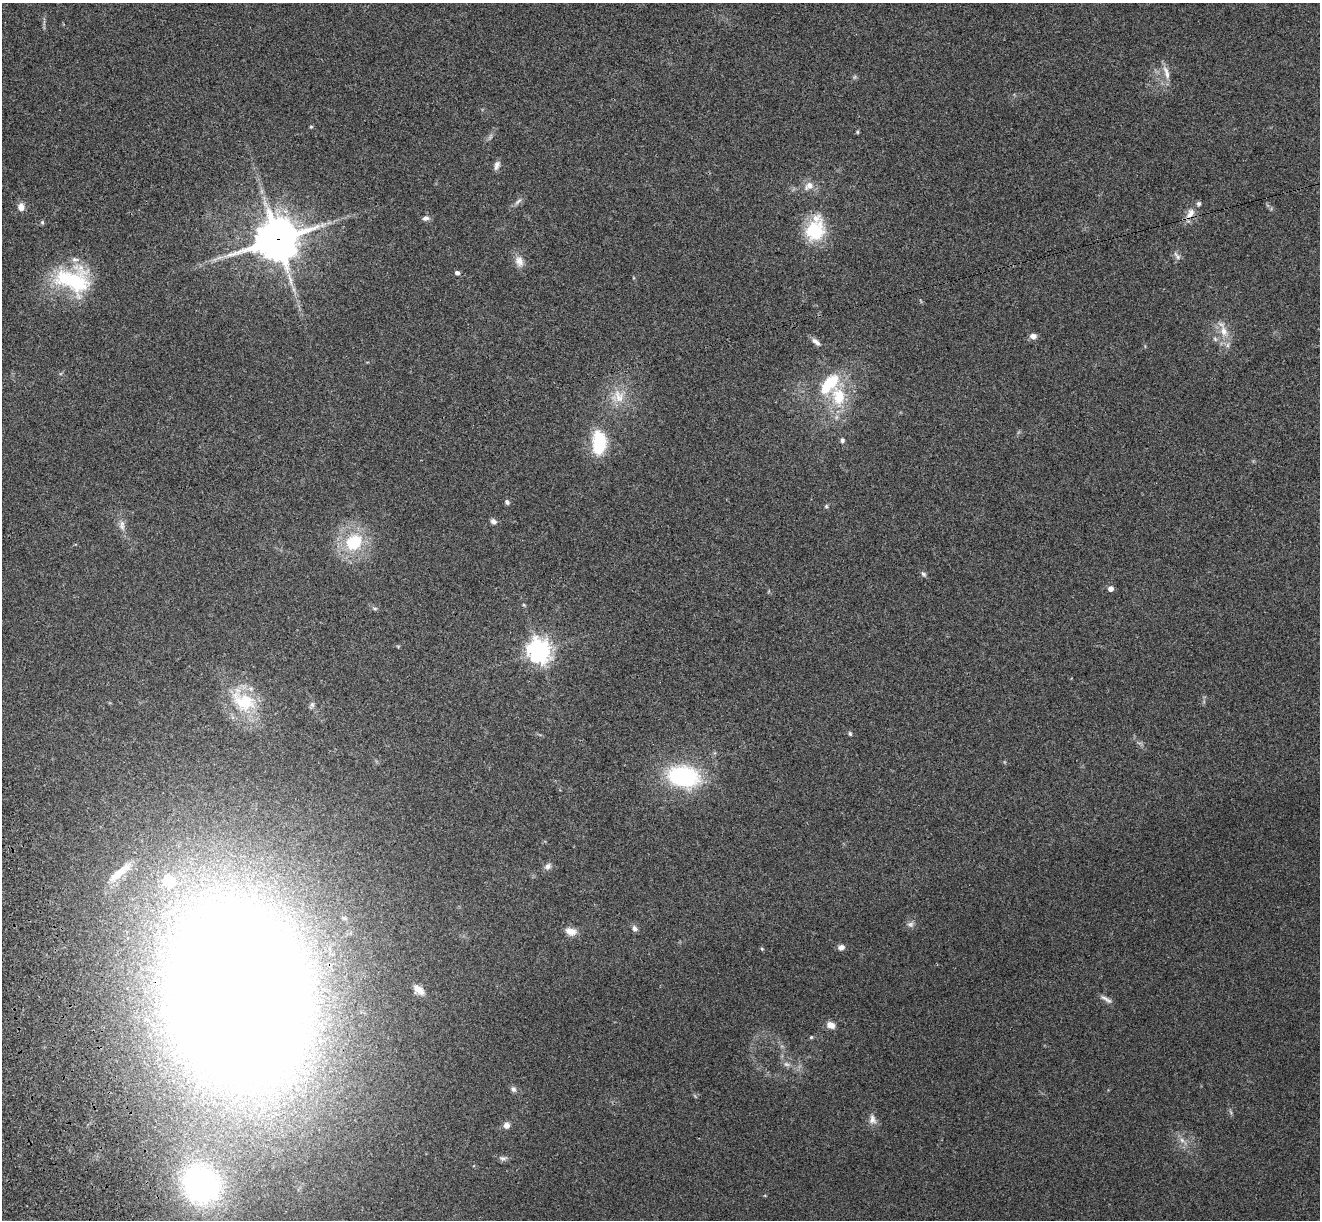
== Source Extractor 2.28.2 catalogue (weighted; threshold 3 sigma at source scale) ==
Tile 7 of 4 x 4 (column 3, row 2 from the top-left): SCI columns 2753-4070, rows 2628-3845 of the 5508 x 5378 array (HDU 1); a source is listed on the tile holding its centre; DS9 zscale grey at full resolution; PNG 1322 x 1222 px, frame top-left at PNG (2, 3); no overlay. Shown black and unused: <1% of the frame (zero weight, under 3 of 4 exposures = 6% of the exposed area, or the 3 px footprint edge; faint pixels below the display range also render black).
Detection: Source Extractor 2.28.2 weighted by HDU 2 'WHT'; one run over the whole footprint, this tile lists its part. Background 0.181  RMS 0.0079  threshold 0.0357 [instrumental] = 3 sigma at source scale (4.5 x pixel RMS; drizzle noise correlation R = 1.50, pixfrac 1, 0.05/0.05 arcsec/px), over >= 5 px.
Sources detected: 63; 1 too faint to see at this stretch — not listed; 3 inside a brighter listed object's ellipse — not listed separately; the other 59 listed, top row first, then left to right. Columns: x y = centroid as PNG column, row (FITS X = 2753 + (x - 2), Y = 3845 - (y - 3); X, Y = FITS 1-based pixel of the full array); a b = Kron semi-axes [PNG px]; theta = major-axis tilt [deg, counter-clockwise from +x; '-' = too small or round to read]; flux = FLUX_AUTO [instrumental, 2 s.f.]
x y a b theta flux
1166 72 21 7 -72 6
311 127 5 4 - 0.86
857 132 5 4 - 0.91
497 165 12 6 71 3.3
809 186 14 10 33 6.5
518 201 12 4 40 2.6
21 207 9 8 - 5.2
1190 214 17 9 59 7.6
426 218 9 6 12 2.6
42 222 6 5 - 1.2
815 231 24 20 54 39
277 239 15 14 - 2300
1177 256 14 6 -52 2.8
219 258 9 4 19 2.3
519 261 15 11 -72 6.7
457 273 5 4 - 2.5
73 280 46 31 -13 67
1224 331 19 10 -75 11
1033 336 8 6 -2 3.8
1215 339 7 5 -46 1.7
816 342 14 6 -41 3.9
829 384 33 16 49 34
619 396 22 14 -71 15
842 440 6 5 - 1.9
599 443 29 16 -89 35
507 502 6 5 - 2
826 506 5 5 - 1.1
493 521 8 7 - 2.8
122 526 11 7 -62 3.8
354 542 20 16 38 37
923 574 8 5 -44 1.7
1110 588 5 5 - 4.2
524 605 5 4 - 0.84
375 608 7 4 -8 1.4
539 651 8 8 - 600
244 701 41 25 -36 44
312 704 8 6 -89 2.1
850 734 6 4 -74 1.2
683 776 31 20 -9 88
548 866 10 8 41 3.1
120 872 44 11 40 20
169 881 7 6 - 38
344 918 6 4 -17 1.2
910 924 9 7 -5 2.7
635 928 8 6 -65 2.7
571 931 14 9 -15 7
841 947 7 6 - 3.6
762 949 5 4 - 0.93
419 990 12 7 -40 7.9
239 996 101 72 -81 4400
1106 999 18 5 -31 3.2
831 1025 11 8 -27 4.9
811 1037 5 4 - 0.95
786 1064 9 6 -7 2.5
513 1089 9 6 -42 2.4
872 1119 14 9 -82 5
506 1125 8 7 - 3.8
503 1158 11 4 4 2.2
201 1185 39 35 -50 200
Overlapping masked pixels (flux is a lower limit): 2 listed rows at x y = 1190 214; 277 239